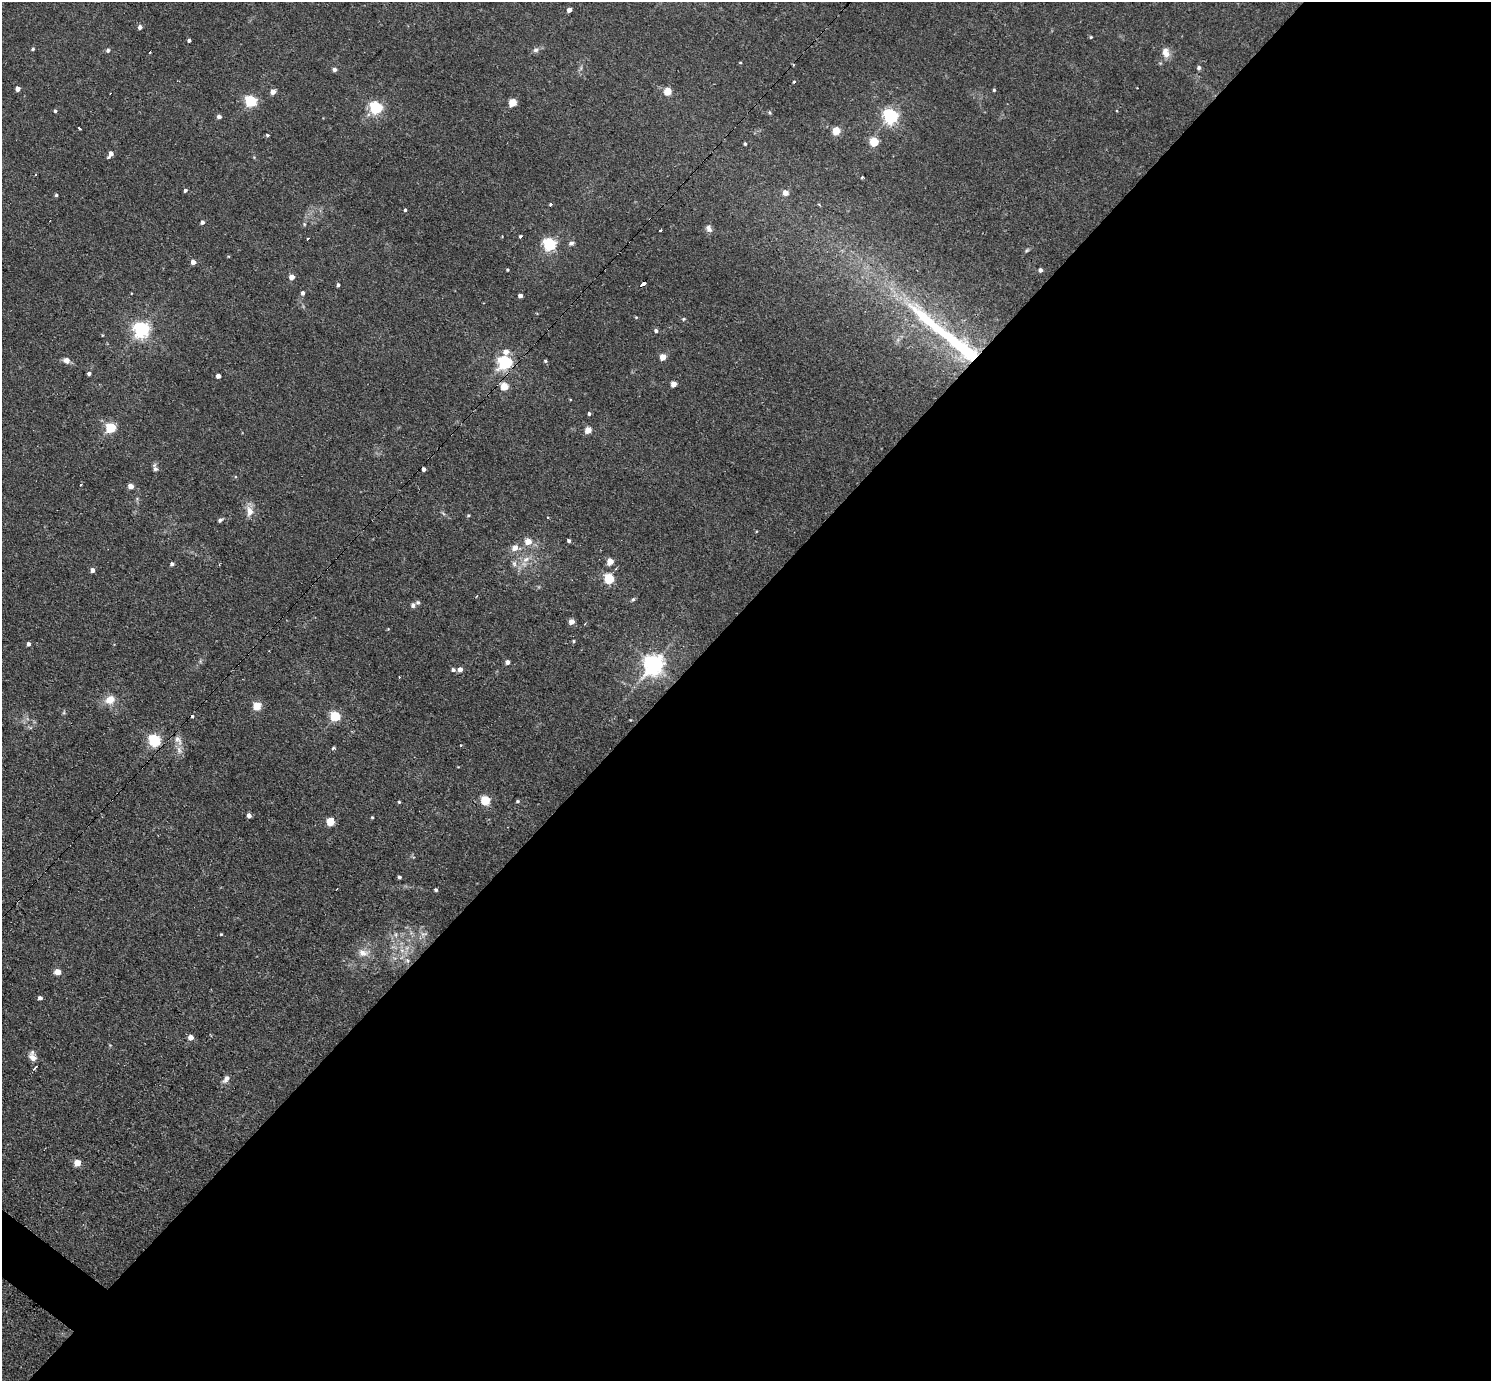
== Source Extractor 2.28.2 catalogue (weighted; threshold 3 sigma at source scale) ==
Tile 12 of 4 x 4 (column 4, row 3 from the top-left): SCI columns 4468-5956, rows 1673-3051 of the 5956 x 5960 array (HDU 1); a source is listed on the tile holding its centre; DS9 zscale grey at full resolution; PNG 1493 x 1383 px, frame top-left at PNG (2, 2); no overlay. Shown black and unused: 56% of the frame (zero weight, under 2 of 3 exposures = <1% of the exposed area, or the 3 px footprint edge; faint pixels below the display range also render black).
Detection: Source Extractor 2.28.2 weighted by HDU 2 'WHT'; one run over the whole footprint, this tile lists its part. Background 0.0314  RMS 0.0043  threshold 0.0196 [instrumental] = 3 sigma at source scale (4.5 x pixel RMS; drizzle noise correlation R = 1.50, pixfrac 1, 0.05/0.05 arcsec/px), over >= 5 px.
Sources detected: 127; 1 too faint to see at this stretch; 4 cosmic-ray / hot-pixel residue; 1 long thin detection or spike segment (spike, bleed or trail) — not listed; the other 121 listed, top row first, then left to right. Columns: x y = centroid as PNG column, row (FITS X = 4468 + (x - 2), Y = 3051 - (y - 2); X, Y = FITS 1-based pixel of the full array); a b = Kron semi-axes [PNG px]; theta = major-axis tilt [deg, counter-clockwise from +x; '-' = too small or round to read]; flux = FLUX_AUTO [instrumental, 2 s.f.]
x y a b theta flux
569 10 4 4 - 2.5
140 27 5 4 - 1.8
1091 37 4 4 - 0.46
189 40 4 3 - 0.97
33 49 5 4 - 0.62
108 50 6 5 - 0.86
536 50 8 6 4 1.2
150 52 3 3 - 0.75
1166 53 13 9 -70 3.5
1199 68 5 5 - 0.98
335 69 4 4 - 1.7
794 82 3 3 - 2
18 89 4 4 - 3.2
994 90 4 4 - 0.52
273 92 4 4 - 3.8
667 92 5 5 - 13
251 101 5 5 - 53
512 103 5 5 - 13
375 108 5 5 - 70
55 111 4 4 - 0.64
890 116 6 6 - 120
219 117 4 4 - 1.8
79 128 4 3 - 1.1
836 131 5 5 - 13
267 135 5 4 - 0.6
874 142 5 5 - 17
745 144 4 3 - 0.69
111 153 5 4 - 1.5
108 157 4 3 - 1.3
35 174 3 2 - 0.68
862 177 3 3 - 0.82
185 190 4 4 - 0.99
785 193 5 5 - 4
56 195 4 4 - 0.76
550 204 3 3 - 0.96
405 210 4 3 - 0.61
202 222 4 4 - 1.4
304 224 6 3 -72 0.5
709 228 10 7 -54 1.7
661 230 3 2 - 0.44
521 237 4 3 - 2.5
571 243 7 5 20 1.1
549 244 5 5 - 74
1027 250 8 4 36 0.73
193 262 4 4 - 2.5
508 270 4 3 - 0.49
1040 270 4 4 - 1.5
292 277 4 4 - 3.9
644 284 6 3 38 4.8
338 285 4 3 - 0.92
303 293 5 4 - 1.2
520 296 4 4 - 2.1
636 317 4 4 - 0.4
684 319 5 4 - 0.5
141 330 6 6 - 140
656 331 5 4 - 1.2
506 352 6 5 - 3.5
663 357 4 4 - 7.1
66 360 7 6 - 2.3
545 361 5 4 - 0.62
505 363 6 6 - 86
89 374 4 3 - 1.3
218 376 4 4 - 2.2
673 384 4 4 - 4.9
504 386 5 5 - 10
589 414 4 4 - 0.76
110 428 5 5 - 30
588 430 5 4 - 6.6
155 468 12 5 -72 1.3
81 485 3 3 - 0.6
131 486 4 4 - 4.1
250 511 12 9 -77 4.1
468 515 4 4 - 0.59
548 517 3 3 - 2.4
220 520 6 4 29 0.9
569 541 4 3 - 0.88
528 542 5 5 - 5.5
515 548 10 8 41 2.9
526 559 12 7 32 3.3
610 561 5 4 - 6.7
514 563 9 6 -75 1.5
172 564 4 4 - 1.2
92 570 4 4 - 2
609 579 5 5 - 27
477 596 4 2 - 0.38
633 599 6 4 42 0.69
418 602 6 5 - 0.91
413 605 7 5 -76 1
571 622 4 4 - 4.3
573 641 5 4 - 0.49
28 644 4 4 - 1.3
507 662 4 4 - 1.9
654 665 7 7 - 280
460 669 5 4 - 2.3
453 670 5 5 - 1
110 699 12 10 28 5
257 706 5 5 - 15
335 716 5 5 - 32
630 720 3 3 - 0.31
154 740 6 5 - 62
178 740 18 9 -61 3.4
333 748 4 3 - 0.84
485 801 5 5 - 24
517 801 5 4 - 0.64
399 802 4 4 - 0.47
249 815 4 4 - 2.3
372 817 3 3 - 0.46
330 822 5 5 - 14
399 877 4 3 - 0.93
436 890 4 3 - 0.74
221 934 4 3 - 0.36
423 934 11 5 6 1.6
363 953 14 9 -12 3.6
407 960 6 4 -45 0.94
58 972 5 4 - 6
40 998 4 4 - 1.2
191 1037 5 4 - 3.9
32 1057 11 8 -48 2.8
35 1068 5 2 - 0.89
226 1079 11 6 53 2.1
77 1163 5 4 - 7.5
Overlapping masked pixels (flux is a lower limit): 2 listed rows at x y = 644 284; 505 363